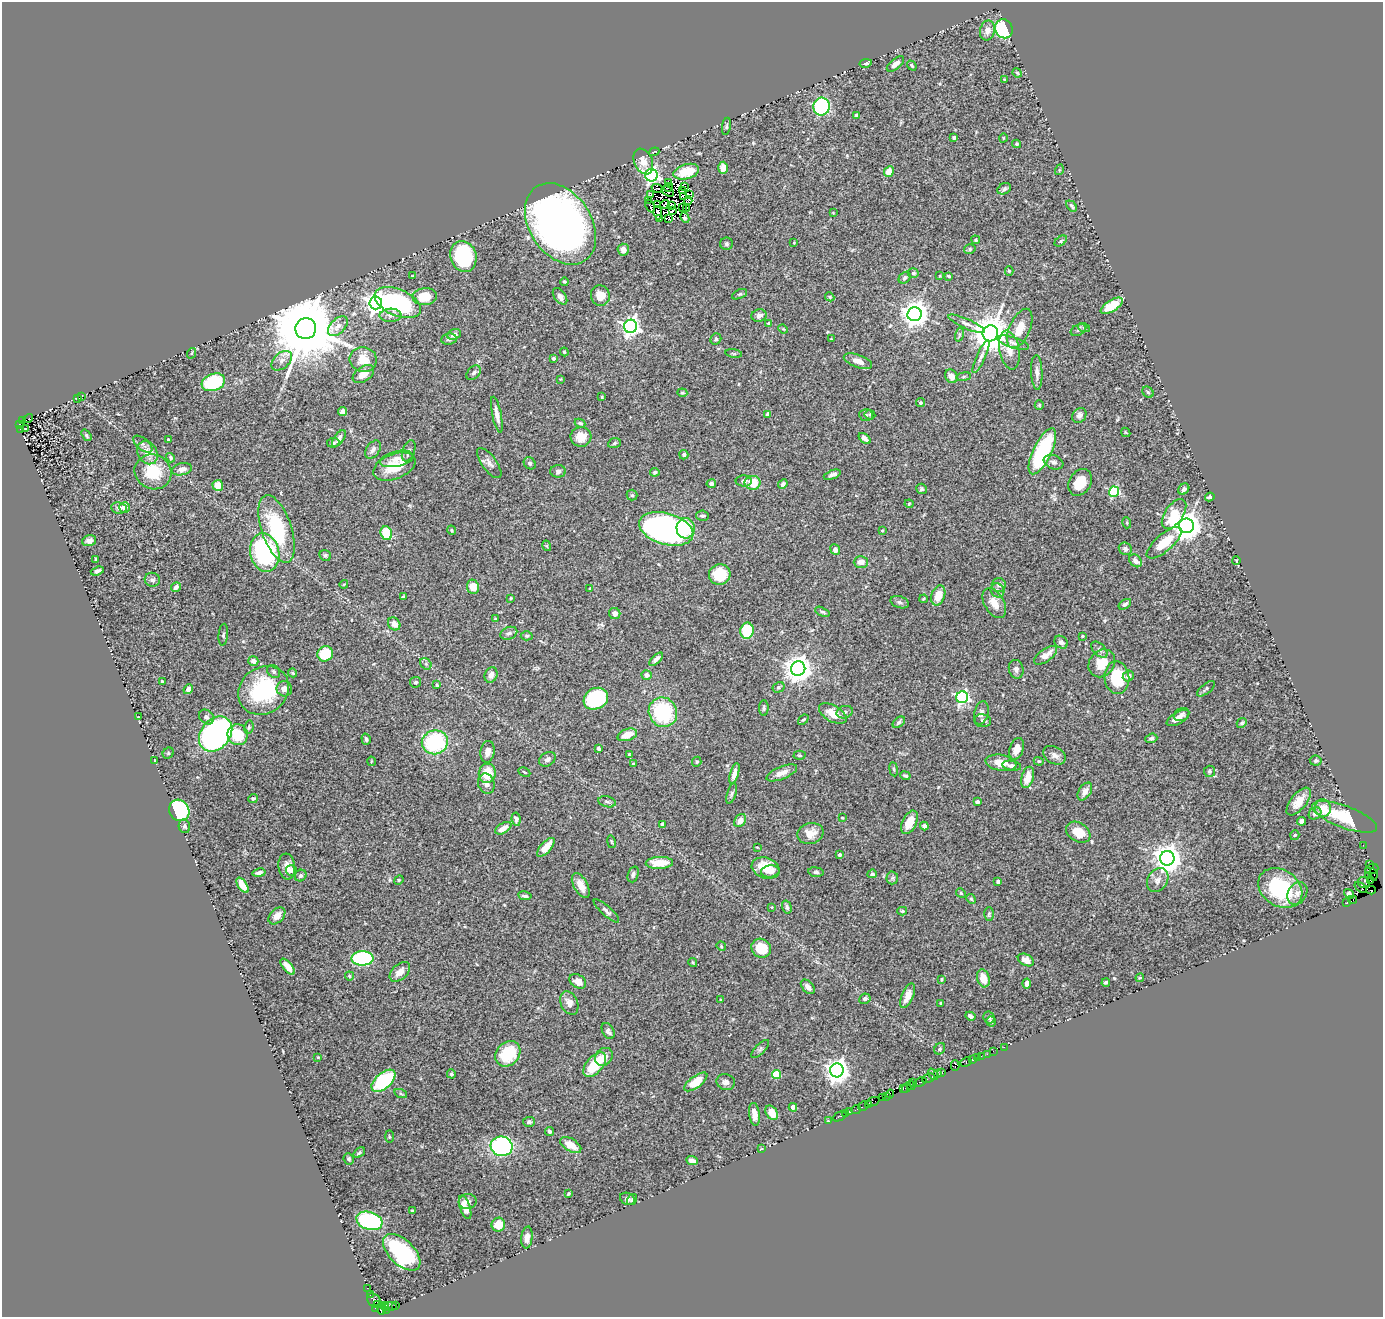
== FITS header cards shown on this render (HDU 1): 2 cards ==
NAXIS1  =                 1381
NAXIS2  =                 1315

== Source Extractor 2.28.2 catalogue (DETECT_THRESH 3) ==
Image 1381 x 1315 px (HDU 1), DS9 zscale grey, 1 PNG px = 1 image px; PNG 1385 x 1319 px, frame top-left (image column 1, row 1315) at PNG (2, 2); each listed source drawn as its Kron ellipse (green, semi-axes under 4 px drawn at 4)
Background 0.746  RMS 0.025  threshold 0.0762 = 3 sigma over >= 5 px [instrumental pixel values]
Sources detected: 447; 6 with non-positive FLUX_AUTO (blend fragments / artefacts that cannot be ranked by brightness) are neither listed nor drawn; the other 441 listed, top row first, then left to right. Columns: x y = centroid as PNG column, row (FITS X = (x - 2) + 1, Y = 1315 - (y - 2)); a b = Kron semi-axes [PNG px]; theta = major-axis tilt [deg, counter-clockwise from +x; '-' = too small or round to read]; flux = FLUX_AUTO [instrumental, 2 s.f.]
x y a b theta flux
1004 29 10 8 -60 150
987 31 10 7 78 13
866 63 6 4 11 3.9
895 64 10 5 39 10
912 65 5 3 - 2.3
1017 73 5 4 - 1.8
1004 79 3 2 - 1.3
822 107 9 8 - 160
856 115 4 3 - 2.8
726 126 9 4 81 2.9
954 138 4 3 - 3.4
1003 138 4 3 - 1.2
1016 144 4 3 - 2.7
654 152 5 2 - 1.7
643 162 13 9 -66 14
723 168 6 5 - 12
1059 170 5 3 - 1.6
686 172 13 7 16 27
889 172 5 4 - 17
651 175 6 6 - 440
668 182 3 2 - 5.2
685 186 3 2 - 0.25
669 187 4 2 - 4.3
657 189 6 2 -22 7.1
1004 189 7 5 27 4.1
668 191 7 2 -34 0.95
683 191 2 2 - 1.7
651 194 3 2 - 1.3
689 195 3 2 - 2.8
683 196 4 3 - 1.7
649 200 2 2 - 1.7
688 201 4 2 - 3.5
658 204 3 2 - 2.4
665 204 5 2 - 4.3
671 205 4 2 - 0.26
650 206 7 3 -66 2.6
1072 206 6 3 -48 3
683 207 2 2 - 1.6
687 208 3 2 - 1.7
672 211 2 2 - 2.1
658 213 7 3 -84 5
833 213 3 3 - 1.2
660 218 3 2 - 0.61
685 218 5 4 - 3.7
668 219 4 2 - 1.2
560 224 44 31 -57 1100
976 240 4 4 - 2.8
1061 241 7 4 37 2.7
794 242 4 2 - 1.2
727 244 6 6 - 3.5
970 249 6 4 17 3.1
623 250 6 5 - 10
463 256 15 13 -72 150
1009 271 5 4 - 2.5
913 273 5 5 - 4
413 276 3 2 - 1.9
940 276 4 2 - 1.2
949 276 4 3 - 2.7
905 278 7 5 43 4.3
564 282 4 3 - 2.5
740 294 8 4 26 2.7
560 296 9 5 -54 8.3
600 296 10 9 - 21
425 297 12 8 5 42
830 297 5 3 - 1.7
376 303 6 6 - 1000
398 303 24 13 -23 220
1112 306 12 5 32 39
915 314 7 7 - 1900
390 315 11 6 3 7.2
759 315 8 6 16 8.1
768 323 4 4 - 3.4
966 324 20 5 -24 8.1
338 326 12 7 45 11
631 326 6 6 - 810
306 328 10 10 - 23000
1020 328 21 10 66 27
1084 328 6 4 -19 2.7
783 329 5 3 - 1.4
1078 330 8 5 27 4.3
990 333 8 7 - 4800
454 334 7 5 24 7.8
959 335 7 4 71 3.2
449 339 8 5 7 5.2
716 339 6 5 - 3.1
831 339 3 2 - 1.2
1013 343 16 5 -17 8.3
1009 350 19 10 -79 21
564 352 4 3 - 1.7
192 353 5 3 - 1.6
734 353 8 4 -9 2.3
981 357 18 4 66 7.2
553 358 3 3 - 4.5
363 360 14 12 -10 28
282 361 12 7 42 11
858 361 15 6 -19 12
1037 372 17 5 -88 9.3
474 373 8 5 46 5.1
363 374 12 7 34 17
951 376 7 6 - 12
964 377 7 3 9 2.6
561 379 4 2 - 1.1
213 382 12 8 20 120
1148 392 6 5 - 2.5
682 393 5 3 - 1.8
81 396 4 2 - 1.2
602 397 3 3 - 1.5
77 398 3 2 - 1.6
920 403 4 4 - 3.4
1039 405 5 4 - 2
342 412 5 4 - 6.3
767 414 4 4 - 6.5
497 415 18 4 -78 11
866 415 7 6 - 3.2
870 415 5 4 - 2.1
1079 415 8 6 53 6.3
28 419 5 2 - 52
23 421 4 3 - 310
580 423 5 4 - 3.3
19 424 4 3 - 280
21 429 3 2 - 85
25 429 4 2 - 1.3
1126 432 5 3 - 1.5
86 435 6 3 -55 2.2
581 437 10 10 - 22
339 438 9 5 56 6.7
865 438 7 4 -41 6.2
168 439 3 3 - 1.8
333 443 6 5 - 3.2
614 443 6 5 - 2.7
143 444 11 6 -39 5.6
373 450 10 6 56 7.1
409 451 11 6 70 6
1042 451 25 9 64 170
147 453 12 9 -59 18
684 455 5 4 - 2.9
170 458 5 4 - 2.7
397 459 17 7 12 15
1053 462 10 7 -21 6.1
489 463 18 7 -54 9.4
530 463 6 5 - 3.2
394 467 22 12 21 50
182 469 10 6 12 8.7
558 471 7 6 - 5.1
153 472 19 17 -26 61
655 472 4 4 - 3.6
832 475 9 4 21 5.2
744 481 8 5 -1 5.1
1080 482 14 10 57 30
753 483 8 7 - 36
711 484 5 4 - 7
783 484 5 4 - 4.1
218 485 5 5 - 20
921 489 5 5 - 3.2
1184 489 6 5 - 5.1
1114 492 5 5 - 150
632 495 5 5 - 2.8
1210 497 5 3 - 5.8
909 504 4 4 - 1.8
125 507 5 5 - 11
119 508 8 6 -9 6.3
1174 514 17 9 55 39
702 516 6 5 - 3.9
1127 523 5 3 - 1.7
1186 526 7 7 - 2300
686 528 10 9 - 58
277 529 35 15 -72 120
666 529 28 15 -17 580
451 530 5 3 - 1.9
882 530 4 3 - 1.5
386 533 7 5 -69 50
89 541 7 5 15 8.1
1164 543 22 8 41 42
547 546 5 3 - 1.7
1125 549 7 6 - 5.6
835 550 5 4 - 9.1
265 552 19 14 -79 250
325 555 6 5 - 3.1
95 560 4 2 - 1.9
1136 561 7 5 -48 9.4
1236 561 4 3 - 1.6
861 562 7 6 - 12
97 571 7 3 18 5.9
720 574 11 10 - 56
152 580 7 7 - 4.7
344 584 4 3 - 1.6
999 585 7 7 - 5.8
176 587 5 4 - 6.3
473 587 7 6 - 19
590 589 4 3 - 1.7
997 590 7 6 - 4.4
938 595 10 6 71 25
403 597 3 3 - 2.2
511 598 3 3 - 1.7
924 599 4 3 - 1.9
900 602 9 5 -18 4.5
994 603 16 9 -59 20
1125 604 7 4 34 3.9
822 612 7 4 -24 3.1
615 613 6 5 - 7.6
495 619 3 3 - 1.7
394 624 7 5 -50 11
747 631 8 6 79 72
509 633 9 6 21 5.4
223 635 11 4 84 3.8
527 636 6 4 3 2.6
1082 636 4 3 - 1.8
1061 642 7 5 -39 5.7
1099 650 10 6 -45 5.5
325 654 8 7 - 53
1045 655 13 6 35 19
656 659 8 4 46 7.7
253 661 5 4 - 8
1102 663 15 12 51 30
426 664 6 5 - 3.2
798 668 7 7 - 2000
1016 669 9 7 -77 5.3
274 671 7 5 -45 4.3
293 673 4 3 - 2.1
491 675 8 6 66 9.4
647 675 5 4 - 8.2
1128 676 6 5 - 6.6
1117 678 16 12 -84 65
162 681 3 3 - 2.3
415 682 5 5 - 3.5
437 685 3 3 - 2.9
778 687 6 5 - 3.3
188 689 5 4 - 7
284 689 8 7 - 11
1206 689 11 5 39 3.8
263 690 26 23 37 150
962 697 6 6 - 300
596 699 13 10 29 140
764 708 8 4 89 3.1
663 712 15 14 - 130
845 712 8 6 16 4.1
833 713 15 8 -31 26
981 713 12 7 76 7.4
1181 714 8 6 26 6
138 717 3 2 - 1.7
206 717 8 6 -45 5.7
1178 718 12 6 30 12
803 720 6 4 39 2.5
983 721 8 6 -7 4.9
899 722 7 4 39 4
1242 723 5 4 - 2.6
249 727 7 4 80 2.9
216 734 19 14 50 560
238 735 10 10 - 48
627 735 10 5 20 22
1151 738 6 4 21 3.5
366 739 6 4 -72 3.4
435 742 13 12 - 140
598 748 4 3 - 3.9
1017 749 11 7 70 15
488 752 11 7 81 11
168 753 6 5 - 2.1
629 754 3 3 - 1.5
799 755 6 4 -1 2.1
1054 755 12 8 -29 8.3
547 759 9 6 31 6.4
155 760 4 2 - 1.1
371 761 5 3 - 1.4
1039 761 5 4 - 2.4
1316 761 6 5 - 3.1
697 762 5 4 - 2.6
1001 763 15 8 -11 20
633 764 3 3 - 1.8
1012 766 9 5 -9 5.3
894 769 7 3 -81 2.2
1209 771 6 5 - 3
524 772 6 3 -27 1.8
487 773 9 8 - 41
734 773 10 4 74 9.9
782 773 16 6 23 14
905 776 5 3 - 2.8
1028 777 11 6 73 16
486 784 10 8 -72 7.7
1085 791 10 6 58 10
732 793 10 4 72 4
253 798 5 3 - 2.5
1299 801 16 8 51 23
607 802 9 5 -13 4.2
977 802 4 4 - 6.8
1323 808 8 8 - 19
179 810 11 9 -55 170
1315 813 6 5 - 8.1
1345 817 34 11 -20 81
842 818 3 2 - 2.1
516 819 7 4 -82 4
740 821 7 5 54 12
1302 821 4 4 - 7.3
909 822 13 7 63 27
662 824 4 3 - 4.3
184 826 7 5 -77 4.6
924 826 4 4 - 5.5
503 828 9 5 31 14
1078 832 13 9 -32 31
810 833 13 10 16 19
1295 835 5 4 - 2
611 842 6 3 -80 1.8
1363 845 2 2 - 11
546 847 12 5 48 23
757 847 4 2 - 1.1
839 855 3 3 - 5
1167 858 7 7 - 2300
659 863 13 6 2 28
1369 865 3 2 - 50
287 866 13 8 -83 14
766 868 14 10 -17 37
1372 869 7 5 21 76
291 870 5 5 - 7
770 871 9 6 6 11
816 872 8 5 -7 3.4
259 873 7 3 10 5.1
633 874 8 5 71 4.7
872 874 5 3 - 3.1
1373 874 6 3 -82 100
301 876 6 5 - 4.4
1369 876 3 2 - 25
892 878 6 6 - 3.9
399 880 5 4 - 2
1158 880 13 9 56 11
1370 880 3 2 - 37
998 881 4 3 - 3.8
1364 883 6 5 - 590
242 885 9 4 -57 26
581 885 14 7 -61 18
1361 887 7 3 -38 66
1280 888 23 18 -34 130
1371 890 5 3 - 300
961 893 5 4 - 2.4
1297 893 12 9 59 11
1349 894 5 4 - 8.1
525 896 7 4 -10 4.1
971 899 5 4 - 2.3
1353 900 4 3 - 67
1347 903 3 2 - 20
772 907 4 2 - 1.1
787 907 6 4 -75 4.2
606 911 16 5 -42 6.5
902 911 5 4 - 2.2
989 914 7 4 89 2.9
277 916 10 6 46 13
721 946 5 4 - 1.7
761 948 10 9 - 37
362 958 11 7 0 220
1026 960 8 5 -26 16
693 962 4 3 - 2.3
288 967 10 4 -50 12
400 972 12 7 43 16
349 976 4 3 - 2.6
983 978 9 6 -73 20
1140 978 4 3 - 1.5
942 979 4 3 - 1.8
578 981 9 6 -31 13
1106 982 4 3 - 4.3
1027 983 5 4 - 5.9
808 987 8 5 -48 9.5
908 996 13 6 67 18
865 999 6 5 - 4.9
720 1000 3 2 - 1.4
569 1003 12 8 -66 12
941 1003 3 3 - 2.2
970 1016 5 3 - 4
989 1017 6 5 - 3.8
991 1022 5 5 - 2.8
608 1031 9 5 -61 6.1
1004 1047 2 2 - 23
760 1049 11 5 46 4.8
940 1049 6 5 - 3.1
993 1051 2 2 - 28
508 1054 14 11 47 76
987 1054 2 2 - 23
981 1056 2 2 - 31
318 1057 4 4 - 1.4
604 1057 9 8 - 13
977 1058 3 3 - 66
972 1060 4 3 - 67
966 1062 6 3 27 74
595 1065 15 8 50 52
955 1066 5 2 - 75
837 1070 7 6 - 1400
942 1072 4 3 - 65
937 1073 3 2 - 25
451 1074 5 4 - 3.1
776 1074 4 4 - 60
933 1074 6 2 -54 66
928 1078 6 3 27 77
383 1081 14 8 41 140
696 1082 13 6 36 36
726 1082 9 7 -18 7.5
912 1082 2 2 - 49
920 1082 7 3 19 180
911 1086 4 2 - 44
903 1088 3 3 - 64
907 1088 5 3 - 120
401 1094 6 4 -19 2.4
890 1094 4 3 - 37
887 1096 3 2 - 60
882 1098 4 2 - 54
873 1102 7 3 21 40
868 1104 3 3 - 28
863 1106 5 3 - 92
793 1107 4 4 - 15
856 1109 5 2 - 18
850 1112 3 3 - 81
772 1113 8 5 -58 21
754 1114 11 5 -82 15
845 1114 2 2 - 10
839 1116 7 3 23 43
829 1121 2 2 - 8.8
529 1122 6 5 - 4.3
549 1131 4 3 - 3.3
389 1137 6 3 -89 1.7
571 1145 12 6 -31 21
502 1146 11 10 - 270
761 1149 4 2 - 1.1
359 1153 6 4 37 3.3
349 1159 6 5 - 3.6
692 1160 6 4 -22 7.3
568 1194 4 2 - 2.1
627 1199 7 5 -24 5.1
632 1199 6 4 56 2.4
468 1201 9 7 9 6.7
465 1207 12 5 -71 14
412 1211 3 3 - 2.7
369 1221 13 9 -18 240
498 1225 7 6 - 21
527 1237 11 5 83 11
402 1252 23 12 -44 200
367 1288 2 2 - 11
370 1294 3 2 - 32
374 1300 8 6 -48 320
377 1304 3 2 - 49
385 1305 3 3 - 37
396 1306 3 3 - 130
389 1307 8 3 6 70
376 1308 4 2 - 13
381 1309 6 3 -87 170
387 1310 3 2 - 20
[6 non-positive-flux detections neither listed nor drawn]